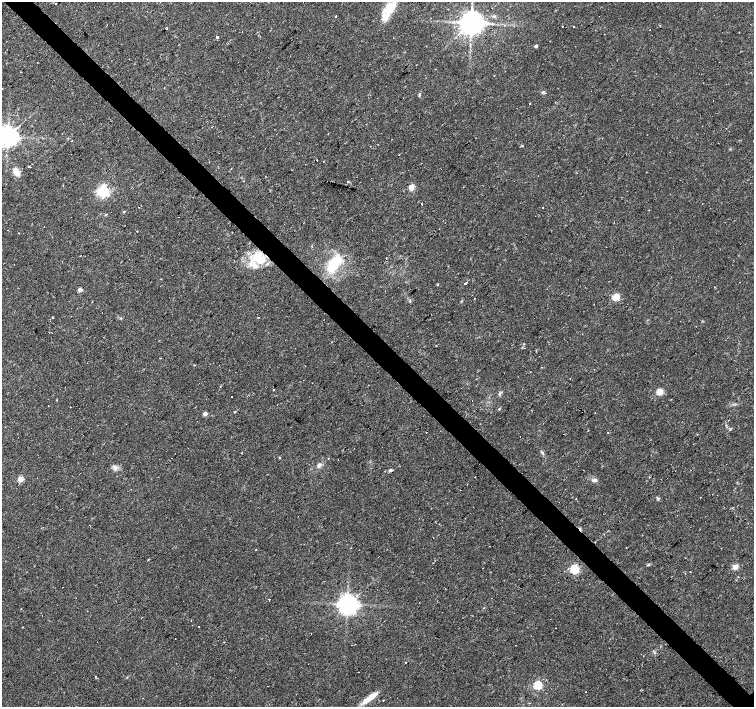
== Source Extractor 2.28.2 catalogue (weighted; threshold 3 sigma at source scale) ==
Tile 11 of 4 x 4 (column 3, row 3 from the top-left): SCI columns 3011-4514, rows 1560-2968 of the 6020 x 6003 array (HDU 1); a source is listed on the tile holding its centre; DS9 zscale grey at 2 x 2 block average (1 PNG px = mean of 2 x 2 image px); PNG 756 x 709 px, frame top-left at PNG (2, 2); no overlay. Shown black and unused: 4% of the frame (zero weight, under 2 of 3 exposures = <1% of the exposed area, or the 3 px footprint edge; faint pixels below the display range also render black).
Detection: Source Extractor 2.28.2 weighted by HDU 2 'WHT'; one run over the whole footprint, this tile lists its part. Background 0.0355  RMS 0.0036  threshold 0.0163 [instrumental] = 3 sigma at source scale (4.5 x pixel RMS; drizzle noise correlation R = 1.50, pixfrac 1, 0.0396/0.0396 arcsec/px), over >= 5 px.
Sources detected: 114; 21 cosmic-ray / hot-pixel residue — not listed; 2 inside a brighter listed object's ellipse — not listed separately; the other 91 listed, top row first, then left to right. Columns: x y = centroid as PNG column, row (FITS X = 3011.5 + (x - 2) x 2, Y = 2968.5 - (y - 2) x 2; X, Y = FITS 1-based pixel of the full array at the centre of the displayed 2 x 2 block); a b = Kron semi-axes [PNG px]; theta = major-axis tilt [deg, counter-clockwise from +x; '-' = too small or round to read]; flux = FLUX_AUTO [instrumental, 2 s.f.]
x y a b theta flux
55 4 2 2 - 0.41
389 6 22 14 67 20
448 9 2 2 - 0.42
494 16 3 3 - 0.99
471 23 6 5 - 1300
562 26 2 2 - 0.58
573 26 2 2 - 0.61
167 28 2 2 - 1.2
649 30 2 2 - 0.48
217 37 2 2 - 4.1
536 46 2 2 - 3.3
435 69 2 2 - 0.43
164 88 2 2 - 0.94
543 92 3 3 - 1.7
419 94 4 3 - 1
555 102 2 2 - 0.49
529 103 2 2 - 1.1
8 136 5 5 - 720
72 141 2 2 - 0.36
522 146 3 2 - 0.69
399 154 2 2 - 0.35
323 162 2 2 - 0.56
16 171 11 7 -59 6.8
347 181 2 2 - 1.6
411 187 3 3 - 21
103 191 4 3 - 170
107 191 2 2 - 6.9
422 204 2 2 - 1
124 212 3 3 - 0.82
106 215 4 3 - 0.71
137 231 2 2 - 0.49
258 258 16 13 -45 26
334 263 22 11 55 29
465 283 2 2 - 5.2
437 284 3 2 - 0.81
585 287 2 2 - 0.26
715 287 2 2 - 1.5
80 290 3 2 - 7.4
616 297 3 3 - 35
474 298 2 2 - 0.47
431 314 2 2 - 0.57
52 317 3 2 - 0.56
258 318 2 2 - 1.9
524 343 2 2 - 0.72
160 358 2 2 - 0.62
274 390 2 2 - 0.54
660 392 7 6 - 7.1
499 394 6 2 90 1.1
48 405 2 2 - 0.39
70 407 2 2 - 0.39
499 409 3 2 - 0.63
235 412 3 2 - 0.54
595 413 2 2 - 0.43
205 414 3 3 - 6
730 429 4 3 - 0.8
426 432 2 2 - 2.2
607 432 2 2 - 0.59
564 434 2 2 - 1.4
520 436 2 2 - 1.3
241 453 2 2 - 3
543 453 4 3 - 1.2
279 457 3 2 - 0.5
328 458 2 2 - 0.33
338 460 2 2 - 0.82
319 465 8 5 58 3
115 467 7 5 -17 3.1
390 470 3 2 - 2
475 477 2 2 - 0.5
20 479 3 3 - 19
594 480 7 4 4 2.5
701 497 2 2 - 0.75
658 498 4 3 - 1
576 499 2 2 - 0.47
433 538 2 2 - 0.35
256 549 2 2 - 0.3
685 558 2 2 - 0.8
148 559 3 2 - 0.46
649 564 4 3 - 1.1
735 567 3 3 - 16
574 569 3 3 - 75
269 600 2 2 - 2.1
347 604 5 5 - 690
198 626 2 2 - 1.5
311 633 2 2 - 0.34
405 662 2 2 - 6.4
95 677 2 2 - 1.9
537 685 3 3 - 54
586 692 2 2 - 9.2
390 697 2 2 - 0.31
369 698 21 5 36 12
383 700 2 2 - 0.44
Overlapping masked pixels (flux is a lower limit): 1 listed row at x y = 258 258
Isophote crosses this tile's border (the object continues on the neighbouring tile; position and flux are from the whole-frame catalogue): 2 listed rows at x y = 389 6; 8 136
Diffuse or blended objects may show on this block-average render without a row.